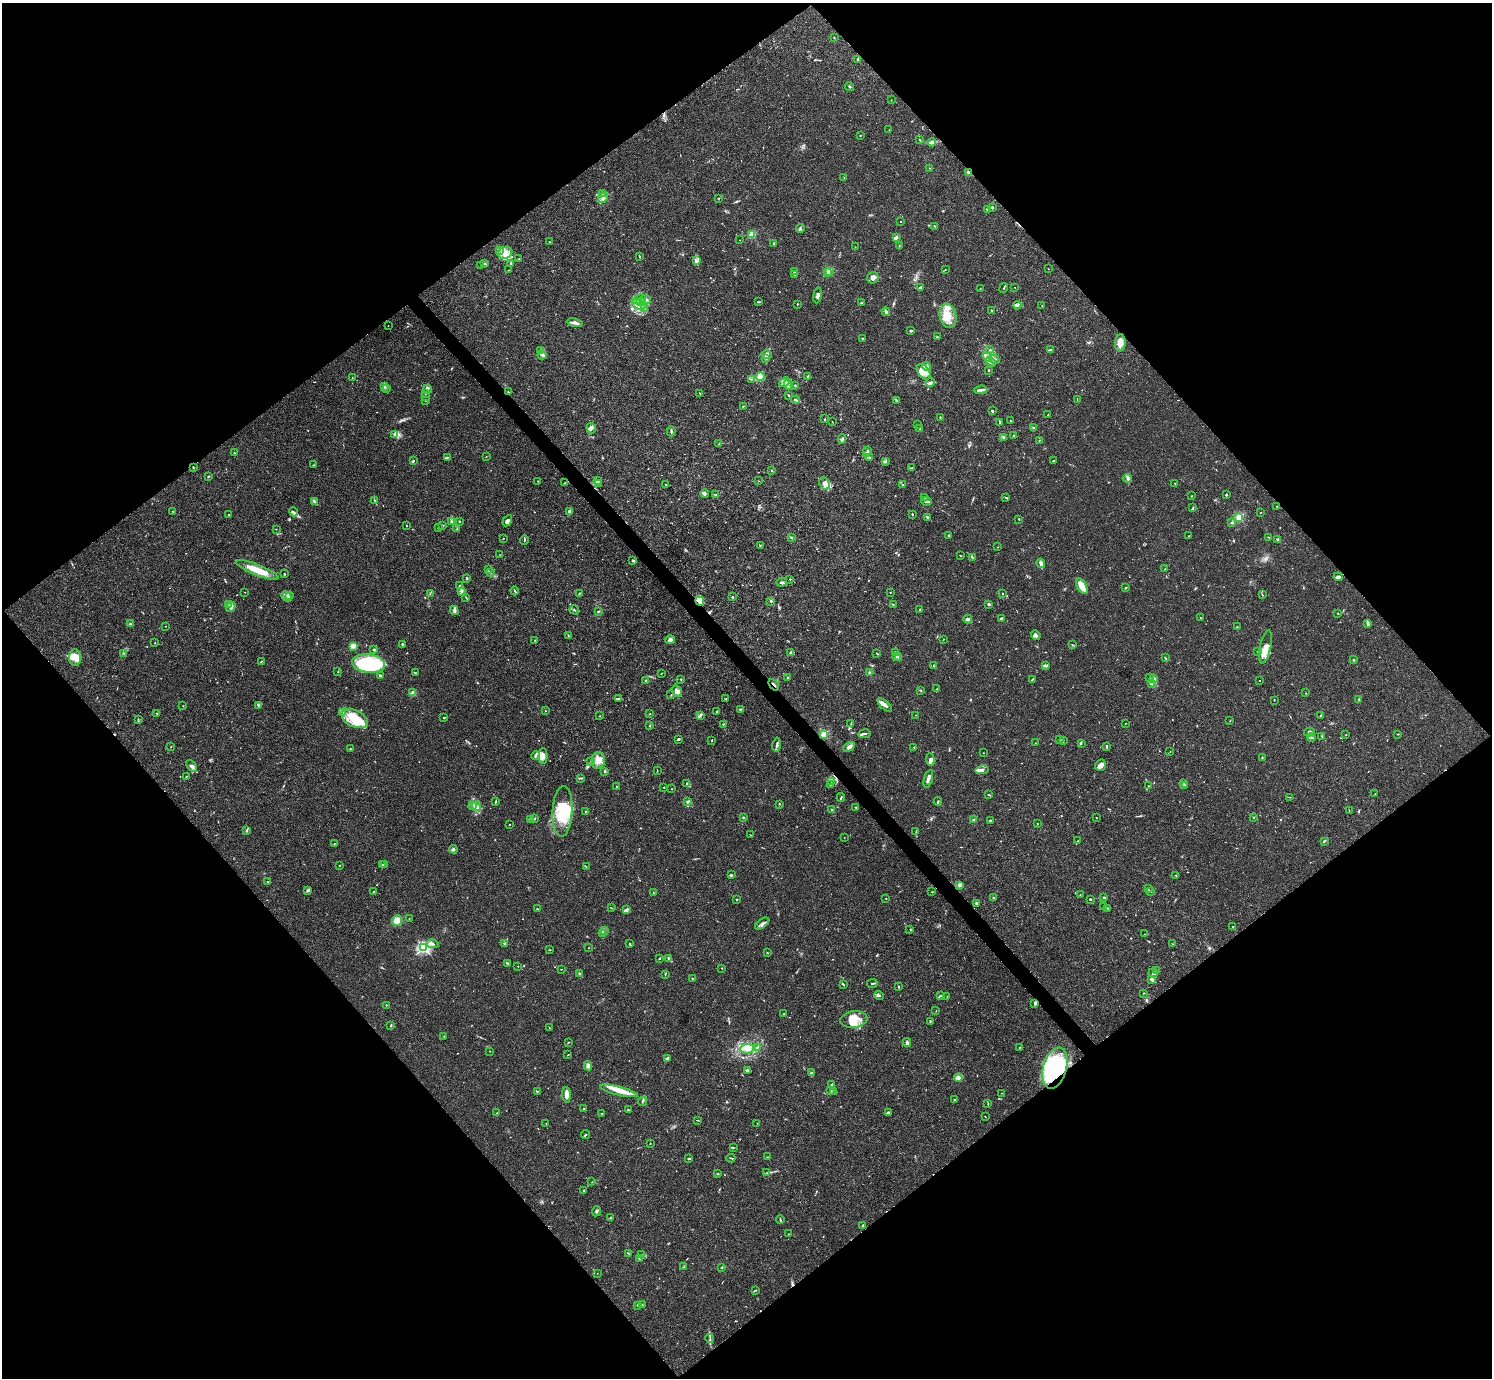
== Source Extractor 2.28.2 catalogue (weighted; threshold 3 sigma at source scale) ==
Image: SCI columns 1-5958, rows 159-5660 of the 5962 x 5959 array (HDU 1 of 3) = the unmasked area's bounding box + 8 px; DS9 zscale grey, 4 x 4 block average (1 PNG px = mean of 4 x 4 image px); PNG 1494 x 1380 px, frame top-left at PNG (2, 3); each listed source drawn as its Kron ellipse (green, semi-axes under 4 px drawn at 4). Shown black and unused: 50% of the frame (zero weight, under 3 of 4 exposures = <1% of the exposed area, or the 3 px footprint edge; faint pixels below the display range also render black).
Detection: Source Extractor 2.28.2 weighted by HDU 2 'WHT'. Background 0.0164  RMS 0.0022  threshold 0.00968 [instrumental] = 3 sigma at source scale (4.5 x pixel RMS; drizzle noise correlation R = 1.50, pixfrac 1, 0.05/0.05 arcsec/px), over >= 5 px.
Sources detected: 892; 3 too faint to see at this stretch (4 x 4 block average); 9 inside a brighter object's white glare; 8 cosmic-ray / hot-pixel residue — neither listed nor drawn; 34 coinciding with a brighter row at this scale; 108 inside a brighter listed object's ellipse — not listed separately; of the other 730, all 500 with FLUX_AUTO >= 0.435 (the completeness limit of this list) listed and drawn (230 fainter detections not listed), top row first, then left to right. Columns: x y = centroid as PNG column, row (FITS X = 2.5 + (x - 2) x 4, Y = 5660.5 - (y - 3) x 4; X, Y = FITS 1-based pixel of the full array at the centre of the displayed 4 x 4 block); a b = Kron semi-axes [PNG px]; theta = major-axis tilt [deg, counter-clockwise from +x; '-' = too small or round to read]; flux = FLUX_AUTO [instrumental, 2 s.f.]
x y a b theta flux
834 38 2 2 - 0.64
858 59 3 2 - 1.1
850 87 4 2 - 1.6
891 100 2 2 - 0.53
889 130 2 2 - 0.45
860 135 2 2 - 0.63
920 139 2 2 - 0.63
932 142 4 2 - 2
929 168 2 2 - 0.62
969 172 3 2 - 1.4
844 178 2 2 - 0.46
603 193 2 2 - 0.53
603 198 5 3 - 3.4
718 199 2 2 - 0.63
992 207 2 2 - 1.7
987 209 2 2 - 0.98
900 221 2 2 - 0.66
935 226 3 2 - 1
800 228 4 2 - 1.7
752 235 2 2 - 44
896 237 4 2 - 4
740 240 2 2 - 0.45
549 242 2 2 - 0.44
774 243 2 2 - 1.7
899 246 2 2 - 0.76
855 247 2 2 - 0.45
499 251 3 2 - 1.5
505 253 7 6 - 8.8
639 256 3 2 - 0.99
519 259 3 2 - 1.5
696 261 3 2 - 1.7
484 263 2 2 - 0.73
511 263 3 2 - 1.2
481 266 2 2 - 0.65
1048 269 2 2 - 0.56
508 270 2 2 - 0.51
945 270 2 2 - 0.54
829 271 2 2 - 56
794 272 2 2 - 0.68
827 273 2 2 - 1.5
794 274 2 2 - 0.48
873 278 6 5 - 5.6
920 287 4 2 - 2.4
1015 287 2 2 - 0.49
980 288 2 2 - 1.1
1004 288 5 2 - 1.3
817 295 8 2 81 3.8
639 299 7 3 20 4.2
646 300 5 4 - 4.4
641 302 3 2 - 1.8
758 302 4 2 - 1.1
861 303 3 2 - 0.95
797 304 2 2 - 0.97
638 305 7 3 -27 6.5
1017 305 4 2 - 2.3
1042 306 2 2 - 0.62
645 308 2 2 - 0.79
991 310 2 2 - 1.2
886 312 4 3 - 2.7
948 316 12 8 -77 18
575 323 8 2 -10 5.9
388 326 2 2 - 0.96
911 331 2 2 - 1.7
938 337 4 2 - 1.6
862 338 2 2 - 0.86
1120 343 8 5 85 13
1051 349 3 2 - 1.8
541 350 4 2 - 1.3
990 350 2 2 - 0.55
542 355 4 2 - 2.5
767 355 5 3 - 4
988 357 5 3 - 3.8
766 358 3 3 - 1.5
994 359 5 3 - 3.6
990 362 5 3 - 5.4
927 366 4 2 - 3.8
989 370 2 2 - 0.76
924 372 9 5 -52 8.9
808 376 2 2 - 0.94
760 377 4 3 - 6.6
352 378 2 2 - 0.58
751 379 2 2 - 0.88
785 382 6 3 45 4
930 382 4 2 - 2.7
788 385 5 4 - 3.7
795 385 2 2 - 0.83
385 387 2 2 - 0.5
386 389 2 2 - 0.51
428 389 4 2 - 1.9
980 390 7 2 6 3.3
508 392 2 2 - 0.86
700 393 2 2 - 0.6
425 394 2 2 - 0.87
425 396 3 2 - 0.9
789 396 2 2 - 1.1
1077 399 3 2 - 0.46
796 400 4 2 - 2.8
896 400 3 2 - 0.45
426 401 2 2 - 1.1
743 406 2 2 - 1.1
992 411 2 2 - 1.7
1048 415 2 2 - 0.65
940 417 3 2 - 1
825 419 2 2 - 1.5
1010 420 2 2 - 0.72
832 422 2 2 - 0.44
1000 422 3 2 - 1.2
918 424 2 2 - 0.55
591 428 5 4 - 3.6
1034 428 3 2 - 1
919 429 3 2 - 1.1
671 431 5 2 - 1.9
394 434 3 2 - 1.5
1013 435 2 2 - 0.88
1004 437 3 2 - 1.7
842 439 4 2 - 2.4
1039 440 2 2 - 0.44
719 444 2 2 - 0.48
868 450 3 2 - 1.2
234 452 2 2 - 0.55
867 453 3 2 - 0.96
447 457 4 2 - 1.6
486 457 2 2 - 0.46
870 457 3 2 - 1.3
414 460 2 2 - 0.67
886 461 3 2 - 1.7
1053 461 3 2 - 0.75
313 465 2 2 - 0.5
193 467 2 2 - 1.1
911 468 4 2 - 0.83
771 470 2 2 - 0.49
208 476 3 2 - 1.5
1127 478 4 2 - 2.1
537 481 2 2 - 1.1
598 481 3 2 - 1.5
758 481 2 2 - 0.49
564 483 3 2 - 0.63
599 483 2 2 - 1
825 483 7 5 -65 7.4
1175 483 2 2 - 0.78
902 484 2 2 - 0.65
666 485 2 2 - 0.61
705 493 4 3 - 2.3
1226 494 2 2 - 0.78
716 495 3 2 - 0.53
1192 496 2 2 - 0.86
1006 497 3 2 - 0.99
925 498 2 2 - 0.51
374 500 2 2 - 0.55
926 501 5 2 - 1.4
314 502 4 2 - 2.4
1277 506 2 2 - 1.3
1193 508 4 2 - 1.1
173 511 2 2 - 0.73
569 511 3 2 - 1.6
294 512 5 2 - 2.2
1261 512 2 2 - 0.52
228 514 2 2 - 0.63
912 514 3 2 - 1
928 517 3 2 - 2.8
1239 517 2 2 - 99
1019 519 3 2 - 0.97
459 521 3 2 - 0.76
507 521 6 3 60 4.2
452 522 2 2 - 0.96
1231 522 3 2 - 1.8
442 525 2 2 - 1.1
406 526 2 2 - 0.84
438 527 2 2 - 0.71
276 529 2 2 - 0.48
457 529 2 2 - 0.52
949 535 2 2 - 1
1189 536 2 2 - 0.47
503 538 2 2 - 0.71
792 538 2 2 - 0.94
1269 538 2 2 - 0.81
524 540 4 2 - 1.2
1278 540 3 2 - 1.4
760 546 2 2 - 0.94
998 547 2 2 - 0.68
500 555 2 2 - 0.56
960 555 2 2 - 0.55
972 557 3 2 - 0.94
633 560 3 3 - 1.6
1041 563 5 2 - 8.6
488 569 2 2 - 0.51
1165 569 2 2 - 0.71
257 570 23 5 -22 23
490 573 2 2 - 0.47
284 574 2 2 - 1.2
1338 577 4 3 - 2.2
467 578 2 2 - 1.8
790 579 2 2 - 0.89
782 582 5 3 - 2.1
459 585 3 2 - 0.81
1082 586 9 4 -61 23
1126 588 3 2 - 0.82
515 591 4 2 - 1.5
245 592 2 2 - 0.45
462 592 2 2 - 0.59
890 592 2 2 - 0.45
579 593 3 2 - 0.95
430 594 2 2 - 0.49
1003 594 2 2 - 1
289 595 4 2 - 1.4
1262 595 2 2 - 0.57
287 597 6 2 -46 2.8
466 597 3 2 - 0.93
732 597 2 2 - 1.8
700 601 5 3 - 4.7
771 602 2 2 - 1.1
988 604 3 3 - 1.5
229 605 2 2 - 12
893 605 2 2 - 0.85
231 607 5 4 - 4.3
920 609 2 2 - 1
454 610 4 3 - 3.9
574 610 5 2 - 1.4
598 612 3 2 - 1.3
1338 613 2 2 - 0.65
1001 618 4 2 - 2.5
1200 618 2 2 - 0.48
968 619 4 3 - 2.7
1367 623 4 3 - 2
130 624 3 2 - 1.7
165 626 2 2 - 0.5
1237 627 2 2 - 0.55
568 635 2 2 - 0.82
1036 635 5 3 - 3.2
943 639 2 2 - 0.48
535 640 2 2 - 0.76
670 640 5 4 - 4.1
155 643 2 2 - 1.6
402 644 3 2 - 1.5
1073 645 2 2 - 0.45
353 646 4 2 - 8.6
1265 647 17 5 78 14
374 650 3 2 - 2.7
791 652 3 2 - 4.2
1258 652 2 2 - 1.2
123 653 2 2 - 0.65
877 653 4 2 - 0.76
895 653 2 2 - 0.47
896 656 2 2 - 0.65
898 657 2 2 - 0.67
75 658 8 5 -87 8.1
1165 658 2 2 - 0.83
1353 660 4 2 - 0.86
261 662 4 2 - 0.93
369 664 16 9 -7 140
933 666 2 2 - 0.46
1046 666 3 2 - 1.7
338 672 2 2 - 0.45
870 672 3 2 - 1
415 673 3 2 - 1.5
661 673 2 2 - 0.62
380 675 3 2 - 1.5
787 677 2 2 - 0.69
1149 678 3 2 - 0.88
681 679 2 2 - 1.2
1032 679 3 2 - 0.97
1154 679 3 3 - 1.9
646 680 3 2 - 1.6
1260 681 2 2 - 0.81
1151 684 3 2 - 0.97
774 685 6 2 -51 1.5
937 689 2 2 - 0.88
677 691 6 4 -52 5
921 691 2 2 - 0.5
413 693 3 2 - 10
1305 693 2 2 - 0.46
671 695 2 2 - 0.64
618 699 4 2 - 1.4
725 699 2 2 - 0.6
1359 699 3 2 - 0.79
1274 700 2 2 - 0.48
258 705 4 2 - 2.4
885 705 9 2 -41 5.8
183 706 2 2 - 0.55
740 709 3 2 - 1.5
545 711 2 2 - 0.49
343 712 4 3 - 2.4
717 712 3 2 - 1
157 713 2 2 - 1.6
650 714 2 2 - 0.66
701 715 2 2 - 0.93
916 715 2 2 - 0.45
600 716 2 2 - 0.48
1320 716 3 2 - 0.89
444 717 3 2 - 0.83
138 719 3 2 - 0.8
355 719 14 8 -24 23
1230 721 2 2 - 0.49
851 723 3 2 - 0.81
1125 723 2 2 - 0.6
723 724 4 2 - 1.4
649 726 2 2 - 0.52
1309 732 5 3 - 2.5
824 734 2 2 - 84
864 734 6 2 7 2.4
1346 734 2 2 - 0.68
1398 734 3 2 - 0.71
1322 736 2 2 - 0.71
1311 738 4 2 - 1.7
678 739 3 2 - 1.8
712 740 2 2 - 0.73
1060 740 2 2 - 1
1063 740 3 2 - 1.3
1035 743 2 2 - 0.62
1081 744 2 2 - 0.49
777 745 7 2 82 2.5
1107 746 3 2 - 1.8
171 747 2 2 - 0.84
849 747 6 4 31 5.3
914 747 2 2 - 0.91
350 749 3 2 - 0.98
1170 752 2 2 - 0.44
983 753 2 2 - 0.49
536 755 4 3 - 2.9
543 756 8 4 87 7.9
1262 758 3 2 - 0.76
598 760 8 6 85 10
930 760 6 3 -86 4.5
591 762 2 2 - 0.68
1100 765 6 5 - 5.1
191 766 6 3 -49 3.2
982 770 7 3 11 3.6
605 771 3 2 - 2.1
657 771 2 2 - 0.66
186 776 2 2 - 0.64
580 778 3 2 - 0.98
928 779 9 2 72 5.5
832 781 3 2 - 1.1
1183 783 2 2 - 0.76
687 784 3 2 - 2.1
830 785 2 2 - 0.72
1184 785 3 2 - 1.5
617 786 3 2 - 0.94
1148 786 3 2 - 0.62
664 787 2 2 - 0.52
672 789 2 2 - 0.59
1375 794 2 2 - 0.55
989 795 3 2 - 0.94
1290 797 2 2 - 0.58
841 798 4 2 - 1.2
496 801 4 2 - 1.3
688 801 3 2 - 1.8
938 801 4 2 - 1.5
780 804 2 2 - 0.48
473 806 3 2 - 0.87
476 806 5 2 - 1.7
856 807 2 2 - 0.77
832 810 2 2 - 0.92
562 811 25 10 87 53
1349 811 2 2 - 0.65
586 812 3 2 - 1.2
743 817 2 2 - 1
1096 818 2 2 - 0.55
1254 818 2 2 - 0.62
534 819 2 2 - 0.63
531 820 2 2 - 15
973 820 2 2 - 1
990 820 3 2 - 1.3
1037 823 2 2 - 0.44
509 825 2 2 - 0.58
246 831 2 2 - 0.58
916 832 2 2 - 0.52
750 835 2 2 - 0.59
844 838 2 2 - 0.45
1077 841 2 2 - 0.94
1324 841 3 2 - 1.5
334 843 2 2 - 0.47
453 849 4 4 - 3.3
382 864 2 2 - 0.81
339 865 2 2 - 0.59
384 865 2 2 - 0.75
586 867 2 2 - 0.45
731 875 3 2 - 0.94
1176 875 2 2 - 0.63
267 881 2 2 - 0.56
959 885 3 2 - 3.2
1148 889 2 2 - 0.45
308 890 3 2 - 2.7
1150 891 2 2 - 0.61
373 892 2 2 - 0.61
932 892 2 2 - 0.75
653 893 2 2 - 0.73
1080 895 2 2 - 0.53
1104 897 2 2 - 2.5
886 898 2 2 - 0.56
993 898 2 2 - 0.6
1090 899 2 2 - 1.8
737 900 2 2 - 0.85
977 903 2 2 - 3.1
1104 906 2 2 - 1.1
611 908 2 2 - 0.52
1107 908 3 2 - 0.99
537 909 2 2 - 0.56
626 910 4 2 - 2.2
409 919 2 2 - 0.53
397 921 5 5 - 18
762 924 8 3 39 3.3
1232 927 2 2 - 0.7
910 929 2 2 - 0.68
604 931 3 2 - 1.9
602 934 2 2 - 1.2
1145 934 2 2 - 0.46
504 943 2 2 - 0.75
433 944 6 2 -13 1.6
630 944 3 2 - 1.3
1172 944 2 2 - 0.45
424 947 2 2 - 230
589 948 2 2 - 0.53
550 950 2 2 - 0.48
767 953 2 2 - 0.64
659 958 2 2 - 1.2
669 959 3 2 - 1.2
508 963 3 2 - 1
518 966 2 2 - 0.7
722 968 2 2 - 0.52
561 969 2 2 - 0.49
1156 971 3 2 - 1.1
1153 973 5 2 - 2.1
580 974 3 2 - 1.9
665 974 3 2 - 0.81
693 979 3 2 - 0.67
1152 980 4 3 - 1.9
872 983 5 2 - 1.6
843 984 3 2 - 1.7
898 987 2 2 - 1.6
1144 993 2 2 - 0.59
879 995 5 2 - 1.5
940 996 3 2 - 1.1
947 997 2 2 - 0.86
1035 1003 3 3 - 2.4
386 1005 2 2 - 0.96
936 1011 2 2 - 0.56
784 1014 2 2 - 0.55
854 1019 14 8 7 17
930 1021 3 2 - 1.1
391 1026 3 2 - 0.98
549 1028 2 2 - 0.5
444 1036 2 2 - 0.51
907 1042 4 2 - 3.9
568 1043 3 2 - 0.7
757 1048 2 2 - 0.63
1019 1048 2 2 - 1.5
747 1049 7 5 3 11
490 1051 2 2 - 0.55
568 1055 3 2 - 0.64
667 1058 3 3 - 2.8
588 1066 5 3 - 2.9
1055 1068 21 11 73 64
747 1070 4 2 - 3
811 1073 4 2 - 0.9
958 1078 4 2 - 19
831 1085 4 2 - 1.2
537 1091 3 2 - 1.6
619 1091 19 4 -14 15
830 1091 3 2 - 2
833 1091 2 2 - 0.72
1002 1093 2 2 - 0.46
566 1095 7 2 -86 9.5
955 1100 2 2 - 1.3
643 1101 5 2 - 1.1
988 1104 2 2 - 0.61
583 1109 2 2 - 1.1
628 1110 2 2 - 0.94
888 1112 4 2 - 1.4
497 1113 2 2 - 0.65
601 1113 2 2 - 0.44
985 1117 2 2 - 0.48
697 1120 3 2 - 0.64
546 1123 2 2 - 0.6
757 1123 2 2 - 0.49
586 1135 4 2 - 1.1
650 1143 2 2 - 0.5
733 1147 3 2 - 0.95
767 1157 2 2 - 0.9
731 1158 4 2 - 1.1
689 1159 3 2 - 1.6
767 1173 2 2 - 0.74
718 1174 2 2 - 0.61
592 1182 2 2 - 0.63
584 1191 3 2 - 1
596 1211 5 3 - 2.3
611 1218 2 2 - 2.6
780 1219 4 2 - 1.3
863 1226 4 2 - 2
789 1234 2 2 - 0.59
629 1254 2 2 - 0.69
641 1255 2 2 - 0.7
639 1259 2 2 - 0.93
683 1267 2 2 - 0.57
722 1267 2 2 - 0.87
597 1273 2 2 - 0.66
755 1290 2 2 - 0.81
638 1305 3 2 - 1
642 1305 2 2 - 0.66
710 1338 4 2 - 1.3
Overlapping masked pixels (flux is a lower limit): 6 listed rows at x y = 969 172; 508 392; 193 467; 700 601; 774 685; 1055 1068
Diffuse or blended objects may show on this block-average render without a row.